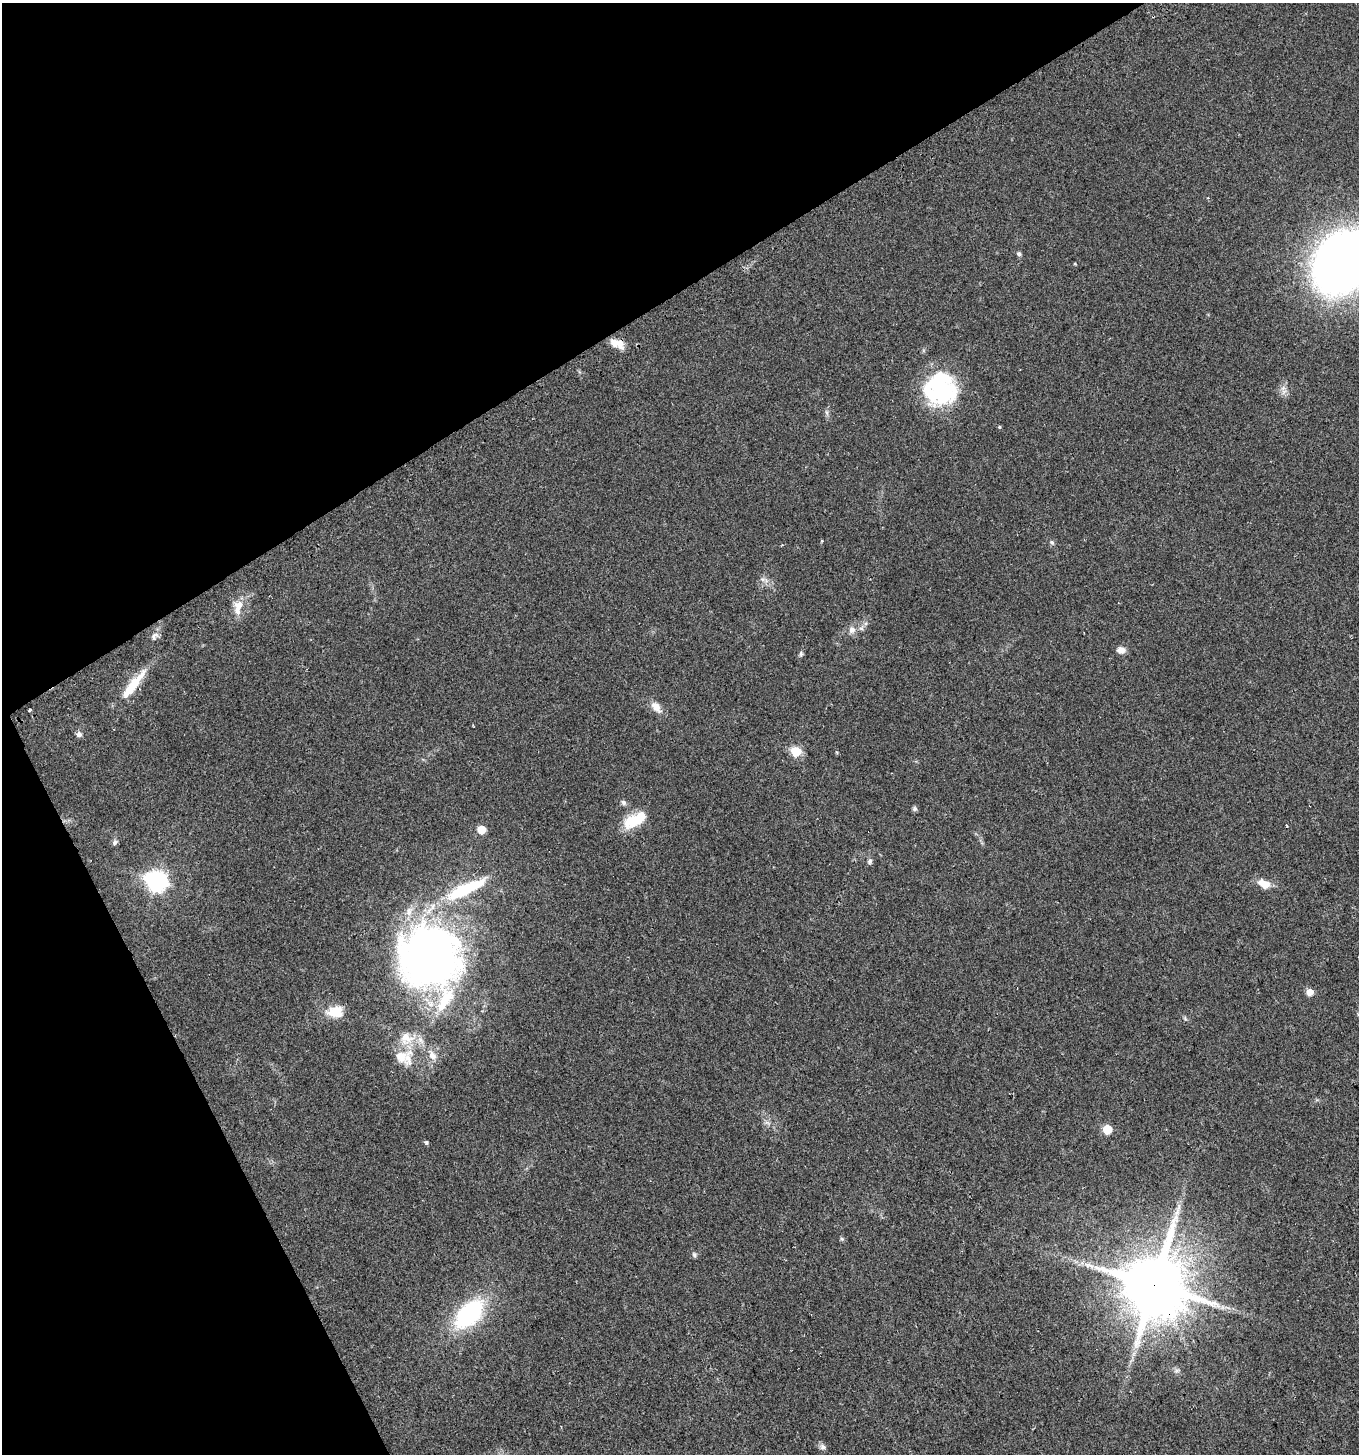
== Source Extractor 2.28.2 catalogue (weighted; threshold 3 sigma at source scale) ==
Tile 5 of 4 x 4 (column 1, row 2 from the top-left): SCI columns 185-1541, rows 2935-4386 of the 5736 x 5871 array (HDU 1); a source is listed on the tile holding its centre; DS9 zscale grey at full resolution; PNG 1361 x 1456 px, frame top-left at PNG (2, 3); no overlay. Shown black and unused: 28% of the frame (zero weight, under 2 of 3 exposures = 2% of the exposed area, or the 3 px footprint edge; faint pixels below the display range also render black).
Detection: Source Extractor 2.28.2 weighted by HDU 2 'WHT'; one run over the whole footprint, this tile lists its part. Background 0.0479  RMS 0.0082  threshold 0.0368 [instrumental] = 3 sigma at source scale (4.5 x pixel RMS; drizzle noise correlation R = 1.50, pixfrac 1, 0.0396/0.0396 arcsec/px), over >= 5 px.
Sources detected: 54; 2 inside a brighter object's white glare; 1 long thin detection or spike segment (spike, bleed or trail) — not listed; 7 inside a brighter listed object's ellipse — not listed separately; the other 44 listed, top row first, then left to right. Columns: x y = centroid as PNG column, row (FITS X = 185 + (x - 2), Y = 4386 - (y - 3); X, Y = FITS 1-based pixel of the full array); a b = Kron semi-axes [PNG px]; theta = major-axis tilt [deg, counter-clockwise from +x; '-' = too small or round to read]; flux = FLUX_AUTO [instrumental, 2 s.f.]
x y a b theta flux
1019 254 6 5 - 1.8
1341 270 69 42 57 890
619 344 16 10 -64 7.6
941 388 39 34 77 84
827 412 8 4 -71 1.6
999 427 5 4 - 0.93
822 541 3 3 - 1.1
1052 542 7 5 -49 1.7
762 579 8 4 0 1.9
239 605 14 13 - 9.4
852 630 10 9 - 5
154 636 15 7 59 3.9
1121 650 9 7 -1 5.7
801 654 8 5 90 1.7
133 684 42 10 52 23
656 707 16 10 -50 7.7
29 710 3 2 - 1
79 734 7 7 - 2.8
796 751 6 5 - 47
623 802 7 6 - 2.2
915 809 6 6 - 1.9
633 821 24 15 21 24
1287 826 4 3 - 0.99
481 830 6 5 - 18
115 842 8 5 60 2.1
870 861 8 5 61 1.9
157 881 9 7 -22 430
1264 884 17 10 -27 9.1
465 889 58 14 26 53
429 957 65 64 - 430
1309 992 5 5 - 12
335 1012 22 14 4 15
406 1039 20 19 - 17
432 1055 16 10 -61 7.8
767 1123 9 4 -9 2.1
1107 1129 6 6 - 26
426 1142 5 4 - 1.6
842 1239 6 5 - 1.3
694 1254 7 6 - 1.8
1154 1285 19 18 - 6700
1222 1307 7 4 -72 1.8
469 1314 31 18 46 100
1177 1370 10 4 11 1.5
823 1447 9 8 - 2.7
Overlapping masked pixels (flux is a lower limit): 2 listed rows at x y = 619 344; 1154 1285
Isophote crosses this tile's border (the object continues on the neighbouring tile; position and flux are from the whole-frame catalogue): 1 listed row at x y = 1341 270